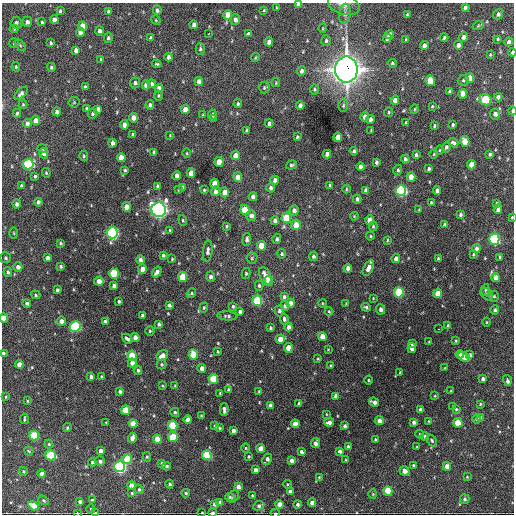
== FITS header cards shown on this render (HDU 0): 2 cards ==
NAXIS1  =                  512 / Axis length
NAXIS2  =                  512 / Axis length

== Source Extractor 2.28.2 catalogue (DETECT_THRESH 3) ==
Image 512 x 512 px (HDU 0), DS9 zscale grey, 1 PNG px = 1 image px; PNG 516 x 516 px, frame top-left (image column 1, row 512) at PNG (2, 3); each listed source drawn as its Kron ellipse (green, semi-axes under 4 px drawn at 4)
Background 1790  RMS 40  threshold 119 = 3 sigma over >= 5 px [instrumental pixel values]
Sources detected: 407; all 407 listed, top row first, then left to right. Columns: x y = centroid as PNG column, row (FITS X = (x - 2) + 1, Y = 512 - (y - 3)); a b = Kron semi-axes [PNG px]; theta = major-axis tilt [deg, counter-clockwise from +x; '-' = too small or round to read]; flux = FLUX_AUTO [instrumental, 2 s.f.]
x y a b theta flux
299 5 4 4 - 1.4e+04
344 5 16 9 -17 1.9e+04
276 7 3 2 - 1.7e+03
465 7 4 3 - 7.7e+03
157 10 5 4 - 6.3e+03
264 10 3 3 - 2.4e+03
60 11 4 3 - 3.7e+03
108 11 4 4 - 5.9e+03
345 14 10 5 84 1.1e+04
407 14 3 2 - 2.8e+03
498 14 5 5 - 6.9e+03
228 15 5 4 - 3.3e+04
54 20 4 4 - 1.6e+04
156 20 5 4 - 2.6e+03
235 20 5 5 - 1.2e+04
27 22 5 5 - 9.3e+03
42 22 3 3 - 3.4e+03
16 23 6 5 - 7.7e+03
194 25 4 3 - 9.4e+03
83 26 5 4 - 5.8e+04
478 26 6 3 20 3.2e+03
323 28 5 3 - 2.2e+03
14 29 4 4 - 2.8e+03
100 31 4 4 - 1.0e+04
80 32 4 4 - 1.4e+04
208 34 3 2 - 3.1e+03
248 34 4 3 - 5.3e+03
389 35 5 4 - 1.0e+04
464 37 5 4 - 1.2e+04
108 38 5 4 - 5.1e+03
150 38 4 3 - 3.0e+03
387 38 4 4 - 9.3e+03
444 38 4 3 - 4.2e+03
498 39 4 3 - 3.3e+03
406 40 3 2 - 2.4e+03
326 41 5 4 - 5.6e+03
269 42 4 4 - 1.4e+04
509 42 4 3 - 8.4e+03
14 43 5 5 - 3.1e+03
51 43 4 3 - 3.6e+03
20 45 6 4 -46 3.5e+03
458 45 4 4 - 1.1e+04
424 46 4 4 - 1.3e+04
200 49 5 4 - 5.4e+03
76 50 4 4 - 1.1e+04
512 52 4 3 - 5.1e+03
490 55 4 3 - 2.6e+03
168 57 4 3 - 8.8e+03
255 58 5 3 - 2.4e+03
101 59 3 2 - 2.8e+03
392 63 4 4 - 3.9e+03
157 64 5 3 - 3.4e+03
16 67 5 4 - 3.4e+03
51 67 4 4 - 4.9e+03
346 70 13 11 90 2.9e+06
301 71 5 4 - 8.9e+03
470 78 5 4 - 4.8e+04
463 80 5 5 - 5.5e+03
199 81 4 4 - 1.2e+04
430 81 5 4 - 6.4e+04
135 83 5 5 - 7.0e+03
276 83 4 2 - 2.1e+03
152 84 4 3 - 4.7e+03
146 85 5 4 - 2.0e+04
85 87 4 3 - 4.0e+03
264 87 6 5 - 4.3e+03
159 89 4 4 - 2.0e+04
314 89 5 4 - 3.8e+03
450 91 3 3 - 4.1e+03
21 93 8 4 44 9.4e+03
463 94 5 4 - 2.8e+04
158 96 5 4 - 3.7e+03
498 97 4 4 - 1.1e+04
395 100 4 4 - 1.9e+04
485 100 6 5 - 1.8e+05
74 102 5 5 - 3.2e+03
23 104 4 4 - 2.9e+03
238 104 4 3 - 3.3e+03
150 105 5 4 - 5.7e+03
300 105 4 4 - 7.3e+03
343 106 6 5 - 4.7e+03
432 106 3 2 - 2.7e+03
86 108 3 3 - 2.6e+03
98 109 4 4 - 8.4e+03
185 109 4 4 - 2.3e+04
415 109 5 3 - 2.4e+03
512 111 4 2 - 1.1e+04
57 112 4 4 - 1.3e+04
388 112 5 2 - 2.7e+03
17 113 4 3 - 3.3e+03
92 114 5 5 - 4.9e+03
495 114 5 5 - 1.1e+04
203 115 3 3 - 2.4e+03
212 115 5 4 - 5.4e+03
365 117 5 4 - 1.0e+04
133 118 4 4 - 1.8e+04
213 119 3 3 - 2.8e+03
370 119 4 3 - 8.6e+03
36 120 4 4 - 1.7e+04
27 123 4 4 - 1.0e+04
269 123 4 3 - 7.0e+03
406 123 4 3 - 2.6e+03
124 125 4 4 - 1.7e+04
453 125 3 3 - 3.7e+03
434 126 3 2 - 3.4e+03
371 130 3 2 - 2.0e+03
247 131 3 3 - 4.3e+03
133 135 3 3 - 3.7e+03
170 135 3 2 - 1.6e+03
297 137 3 3 - 3.9e+03
338 137 5 4 - 3.2e+04
465 141 5 4 - 5.4e+04
112 143 4 3 - 9.9e+03
453 143 5 3 - 6.4e+03
446 147 5 4 - 6.1e+03
42 149 5 3 - 3.5e+03
439 150 4 3 - 2.5e+03
354 151 4 3 - 5.3e+03
153 152 3 3 - 2.8e+03
44 153 5 4 - 1.4e+04
187 153 5 3 - 2.2e+03
327 154 4 4 - 1.2e+04
434 154 4 3 - 2.1e+03
490 154 3 3 - 4.8e+03
235 155 4 4 - 1.9e+04
416 155 4 3 - 4.9e+03
84 156 5 4 - 3.5e+03
121 158 5 4 - 2.9e+04
405 159 4 3 - 5.8e+03
219 162 5 4 - 3.6e+04
376 162 4 3 - 5.6e+03
28 164 5 5 - 2.8e+05
292 165 5 4 - 4.6e+03
471 165 4 4 - 2.6e+04
360 167 4 4 - 1.0e+04
429 169 4 3 - 5.1e+03
125 170 3 3 - 3.1e+03
398 170 5 4 - 4.6e+03
46 173 5 4 - 3.0e+03
191 173 4 4 - 2.2e+04
177 175 4 4 - 1.2e+04
35 176 4 3 - 4.1e+03
238 177 5 4 - 2.1e+04
411 177 5 4 - 3.2e+04
275 180 4 4 - 1.0e+04
215 183 5 4 - 4.1e+04
330 185 4 3 - 3.6e+03
21 186 4 3 - 5.0e+03
157 186 4 3 - 4.3e+03
183 187 4 3 - 3.4e+03
271 188 4 4 - 7.2e+03
346 189 4 3 - 2.5e+03
178 190 4 3 - 2.7e+03
204 190 4 4 - 2.8e+03
366 190 4 4 - 1.1e+04
437 190 4 4 - 1.1e+04
216 191 5 4 - 1.1e+04
401 191 5 5 - 4.3e+05
225 192 5 4 - 2.4e+04
253 197 4 4 - 1.3e+04
357 199 4 4 - 6.6e+03
38 202 4 4 - 8.3e+03
431 203 4 3 - 3.1e+03
497 203 3 3 - 4.7e+03
17 204 4 3 - 7.6e+03
127 207 5 4 - 3.7e+04
498 209 4 4 - 8.8e+03
159 210 7 7 - 1.1e+06
245 210 5 4 - 7.8e+04
419 210 3 2 - 1.9e+03
294 211 5 4 - 1.1e+04
251 215 5 5 - 1.3e+04
460 215 3 3 - 4.8e+03
354 216 4 3 - 2.3e+03
512 217 3 2 - 2.5e+03
286 218 5 5 - 1.0e+05
183 220 5 4 - 3.2e+03
275 220 4 4 - 8.0e+03
370 220 5 4 - 3.3e+04
445 224 4 3 - 6.8e+03
296 225 5 4 - 3.4e+04
226 226 3 3 - 3.1e+03
373 226 5 4 - 3.6e+03
170 230 3 2 - 2.5e+03
14 233 5 3 - 2.7e+03
112 233 5 5 - 5.6e+05
370 236 4 4 - 2.7e+03
247 239 6 4 84 7.8e+03
277 239 5 4 - 5.5e+03
494 239 5 5 - 3.9e+05
387 240 4 2 - 2.5e+03
60 243 3 3 - 3.3e+03
261 246 5 4 - 4.4e+04
476 248 4 4 - 9.4e+03
208 251 11 5 85 8.1e+03
282 254 5 4 - 4.1e+03
473 254 4 3 - 2.5e+03
163 255 4 4 - 5.8e+03
313 256 4 4 - 5.5e+03
500 257 4 3 - 4.2e+03
6 258 5 5 - 5.1e+03
48 258 4 4 - 8.1e+03
252 258 5 5 - 3.9e+03
396 258 4 4 - 1.0e+04
438 258 4 3 - 3.5e+03
172 259 3 3 - 2.1e+03
140 260 4 3 - 7.5e+03
61 266 3 3 - 4.7e+03
18 267 4 4 - 1.1e+04
348 268 4 4 - 1.3e+04
368 268 8 4 62 1.8e+04
142 269 4 4 - 2.5e+04
8 272 5 4 - 4.7e+03
157 272 6 4 54 1.2e+04
246 273 5 4 - 3.4e+03
114 274 5 5 - 1.6e+05
265 276 9 5 -63 2.5e+04
183 277 5 4 - 7.7e+04
211 277 5 4 - 9.7e+03
496 278 4 4 - 3.1e+04
99 281 5 4 - 2.4e+04
268 281 5 4 - 4.9e+04
114 286 4 4 - 1.5e+04
259 286 5 4 - 4.6e+03
57 290 4 3 - 5.0e+03
485 290 6 4 82 3.7e+03
399 292 5 5 - 1.9e+05
191 293 5 4 - 3.7e+03
438 293 4 4 - 4.8e+04
487 294 7 5 -44 4.6e+03
36 295 5 4 - 3.7e+03
494 296 5 5 - 4.2e+03
284 297 4 4 - 5.4e+03
373 298 3 2 - 1.7e+03
119 301 3 3 - 3.8e+03
257 301 5 5 - 2.0e+05
27 303 4 4 - 6.5e+03
290 303 4 4 - 2.0e+04
322 303 4 3 - 2.1e+03
346 304 3 3 - 2.3e+03
169 305 4 3 - 6.9e+03
233 306 4 3 - 3.2e+03
285 306 5 4 - 7.3e+03
366 307 5 3 - 4.3e+03
204 308 5 4 - 3.1e+03
381 309 5 4 - 9.2e+03
495 310 4 4 - 6.4e+03
240 311 3 3 - 6.3e+03
279 311 5 4 - 6.6e+03
329 311 4 4 - 2.8e+03
142 315 4 3 - 5.2e+03
227 316 10 4 -4 6.5e+03
4 318 4 4 - 3.3e+04
284 319 5 4 - 7.3e+03
62 321 4 4 - 1.4e+04
105 322 4 4 - 1.1e+04
487 322 4 3 - 2.1e+03
159 324 4 3 - 6.1e+03
448 325 3 3 - 2.8e+03
75 326 5 5 - 3.0e+05
289 327 4 4 - 1.3e+04
270 328 3 3 - 4.3e+03
439 329 3 2 - 3.0e+03
150 331 4 4 - 3.4e+03
322 336 4 4 - 3.2e+04
135 337 4 4 - 1.9e+04
127 339 5 3 - 6.4e+03
280 339 5 4 - 3.8e+04
456 341 3 2 - 2.4e+03
429 342 3 2 - 2.1e+03
412 344 3 3 - 6.2e+03
288 348 4 4 - 3.5e+04
412 348 5 4 - 2.0e+04
328 349 4 2 - 1.7e+03
218 352 4 3 - 3.1e+03
3 353 4 4 - 5.2e+03
193 354 5 4 - 5.4e+04
460 354 4 3 - 1.5e+04
162 355 6 4 32 1.5e+04
470 355 4 3 - 7.1e+03
132 356 5 4 - 1.1e+05
464 357 6 4 -27 2.3e+04
318 359 4 3 - 2.6e+03
132 363 4 4 - 1.8e+04
19 364 4 4 - 2.0e+04
162 364 5 5 - 3.8e+03
331 366 3 2 - 2.7e+03
202 368 4 4 - 1.4e+04
445 368 3 3 - 2.1e+03
138 370 4 3 - 4.6e+03
400 372 3 2 - 2.3e+03
91 377 4 4 - 7.4e+03
102 377 3 3 - 4.1e+03
213 379 5 4 - 8.7e+04
483 379 4 3 - 8.4e+03
368 380 4 3 - 2.2e+03
507 380 5 3 - 1.1e+04
175 385 4 3 - 2.5e+03
162 386 4 3 - 2.3e+03
228 389 4 3 - 3.5e+03
120 391 4 4 - 7.0e+03
451 391 3 3 - 1.9e+03
259 392 4 3 - 2.8e+03
220 393 3 2 - 2.1e+03
336 396 4 4 - 1.5e+04
435 396 4 3 - 2.1e+03
6 397 4 3 - 2.7e+03
27 401 4 2 - 2.2e+03
374 402 5 4 - 1.2e+04
299 403 4 3 - 4.8e+03
480 404 3 2 - 2.6e+03
270 405 4 3 - 1.0e+04
453 406 3 2 - 1.8e+03
224 409 6 3 -88 9.1e+03
456 409 4 4 - 3.3e+03
125 410 5 4 - 7.3e+04
420 410 4 3 - 9.8e+03
175 412 4 4 - 5.8e+03
326 414 3 2 - 1.7e+03
201 415 3 2 - 2.0e+03
480 418 4 4 - 9.9e+03
24 419 5 2 - 3.5e+03
188 419 4 4 - 1.9e+04
477 419 5 4 - 7.3e+03
379 421 4 4 - 1.9e+04
428 421 3 2 - 1.6e+03
329 422 5 4 - 1.2e+04
414 422 4 3 - 7.8e+03
106 423 4 3 - 2.8e+03
133 423 4 4 - 3.1e+04
458 423 5 4 - 5.4e+04
295 424 4 4 - 2.5e+04
173 426 5 5 - 1.4e+05
215 426 4 3 - 4.5e+03
345 426 4 3 - 6.4e+03
67 428 4 3 - 3.4e+03
219 428 4 3 - 3.1e+03
233 431 4 4 - 1.3e+04
419 434 4 3 - 2.2e+03
34 435 5 5 - 1.2e+05
173 437 5 4 - 8.6e+04
425 437 4 4 - 5.7e+03
132 438 5 4 - 1.6e+04
157 439 4 4 - 5.2e+04
375 439 3 3 - 3.7e+03
432 440 6 4 -54 4.9e+03
315 443 5 4 - 1.3e+04
49 444 4 4 - 3.1e+03
348 447 3 3 - 5.5e+03
417 447 3 3 - 2.4e+03
246 448 5 4 - 2.9e+03
261 449 4 4 - 3.9e+04
29 451 5 3 - 2.8e+03
101 451 4 4 - 1.3e+04
340 451 4 3 - 8.1e+03
301 452 4 3 - 7.3e+03
50 455 6 5 - 1.5e+05
207 455 5 4 - 1.4e+05
249 456 3 3 - 3.5e+03
147 457 5 4 - 3.7e+03
127 459 5 5 - 8.1e+04
267 459 6 4 62 1.0e+04
291 460 4 3 - 9.9e+03
346 460 3 2 - 2.0e+03
100 461 5 4 - 7.7e+03
92 462 4 4 - 4.3e+03
162 464 4 3 - 7.4e+03
413 465 3 3 - 3.7e+03
167 466 4 3 - 4.6e+03
447 466 4 4 - 2.3e+04
120 467 5 5 - 5.2e+05
256 470 4 4 - 1.1e+04
23 471 4 3 - 3.3e+03
405 471 5 4 - 1.9e+04
42 474 4 4 - 1.6e+04
319 477 4 3 - 2.2e+03
467 477 3 3 - 2.0e+03
170 484 4 4 - 5.1e+03
287 484 4 3 - 2.2e+03
131 485 4 4 - 2.1e+04
238 487 4 4 - 1.0e+04
139 489 5 4 - 3.8e+03
290 491 4 4 - 8.5e+03
388 491 5 4 - 7.5e+04
132 493 4 4 - 3.0e+03
186 493 4 4 - 3.8e+03
373 494 4 4 - 2.5e+03
252 495 4 3 - 2.7e+03
234 496 6 5 - 4.5e+03
230 497 5 3 - 4.3e+03
465 499 5 5 - 5.0e+03
43 500 6 3 -32 3.0e+03
92 500 3 3 - 3.5e+03
80 501 4 3 - 7.3e+03
220 503 4 4 - 1.5e+04
312 503 4 4 - 2.0e+04
215 504 4 4 - 9.9e+03
280 504 4 4 - 2.4e+04
297 504 4 4 - 5.5e+03
33 506 5 4 - 4.5e+04
259 506 6 4 27 7.2e+03
91 509 5 3 - 2.5e+03
77 513 2 2 - 2.1e+03
95 513 3 2 - 2.3e+03
202 513 3 2 - 2.6e+03
212 513 4 3 - 9.7e+03
275 513 5 3 - 3.8e+03
At the frame edge (FLAGS 8, measured only in part): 12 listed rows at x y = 299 5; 344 5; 512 52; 512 111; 512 217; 4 318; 3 353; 77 513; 95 513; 202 513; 212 513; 275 513